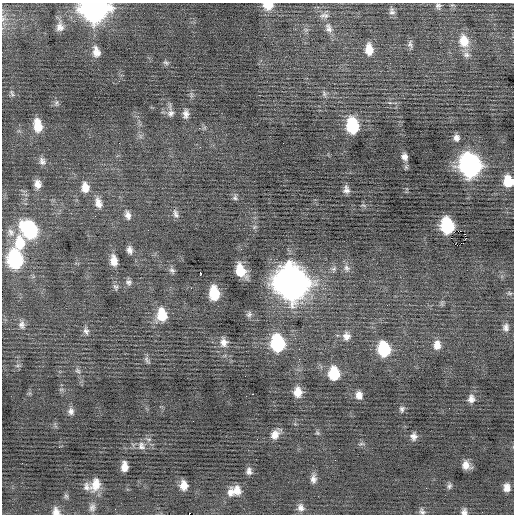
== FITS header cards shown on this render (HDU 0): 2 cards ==
NAXIS1  =                  512 / Axis length
NAXIS2  =                  512 / Axis length

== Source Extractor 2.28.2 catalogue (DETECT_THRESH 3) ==
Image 512 x 512 px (HDU 0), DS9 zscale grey, 1 PNG px = 1 image px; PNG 516 x 516 px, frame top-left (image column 1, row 512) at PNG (2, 3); no overlay
Background -0.0296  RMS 0.77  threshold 2.32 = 3 sigma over >= 5 px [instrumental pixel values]
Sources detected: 98; all 98 listed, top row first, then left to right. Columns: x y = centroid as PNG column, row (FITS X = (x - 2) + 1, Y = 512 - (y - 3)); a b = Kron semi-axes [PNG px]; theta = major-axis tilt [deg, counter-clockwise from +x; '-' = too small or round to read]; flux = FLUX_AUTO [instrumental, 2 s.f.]
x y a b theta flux
268 5 9 7 2 900
438 6 8 7 - 140
94 9 13 12 - 31000
392 11 10 7 -83 190
324 15 14 7 1 230
3 19 10 5 79 190
60 27 13 10 89 350
328 28 14 9 -71 340
464 41 16 12 -78 950
410 44 12 6 -85 180
369 49 13 9 -85 660
96 52 12 8 -77 430
466 55 10 8 -16 240
166 63 8 5 -30 100
12 93 10 4 -66 110
324 94 9 5 -70 130
56 103 8 5 61 120
171 113 10 8 41 240
186 114 11 7 89 240
38 125 15 8 -80 860
352 126 12 9 -82 3100
456 138 7 7 - 220
200 147 3 2 - 39
404 157 8 7 - 250
42 161 10 9 - 240
469 165 14 11 -79 21000
508 181 10 8 -80 1000
38 184 11 8 -83 360
85 187 12 9 -84 540
346 190 8 6 -89 230
235 198 8 6 86 120
98 203 14 9 -73 420
176 213 12 6 -68 190
128 215 12 7 -75 270
447 226 11 9 -81 4200
254 227 7 4 71 89
30 230 15 11 -58 5600
459 231 4 2 - 1200
11 232 12 9 -65 350
20 243 17 12 88 1200
461 243 2 2 - 34
455 244 3 2 - 39
130 250 9 6 -78 250
15 259 13 10 -84 6300
114 261 13 8 -79 550
347 268 10 8 -58 230
172 270 9 6 -36 150
240 270 12 8 -63 1300
200 274 4 3 - 120
129 282 9 8 - 180
291 283 16 14 -73 74000
115 287 10 7 -49 140
214 293 13 8 -85 1600
509 293 7 4 6 81
249 314 9 7 62 150
162 315 14 10 -82 1300
22 325 11 8 -84 240
506 327 10 8 86 230
86 331 10 7 -70 200
346 336 11 10 - 340
224 342 14 10 -81 390
278 343 13 10 -81 4600
437 345 11 8 89 420
384 349 12 9 -81 2800
299 359 3 3 - 53
147 360 11 5 -59 130
77 371 9 6 -40 140
334 374 11 9 -86 1800
298 392 11 8 -88 580
253 394 2 2 - 420
359 395 9 7 -79 320
471 399 10 8 87 280
402 409 8 6 -84 130
71 411 9 8 - 210
317 433 6 6 - 83
275 435 11 9 58 410
413 436 6 5 - 210
361 444 8 4 1 90
141 446 12 9 -72 290
59 447 3 2 - 37
466 465 8 7 - 380
124 467 9 6 -90 420
249 471 9 6 -85 200
313 479 11 7 90 270
96 484 16 11 68 680
184 485 8 6 -85 480
449 486 8 6 71 120
86 487 11 8 -83 230
507 487 8 6 -88 350
426 488 3 2 - 43
237 491 11 11 - 540
231 492 12 8 65 370
66 496 6 6 - 98
92 507 11 8 72 210
301 508 10 9 - 280
56 511 10 8 -74 320
422 511 9 6 -53 140
464 512 8 7 - 200
At the frame edge (FLAGS 8, measured only in part): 6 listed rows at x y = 268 5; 94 9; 3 19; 508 181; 56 511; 464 512